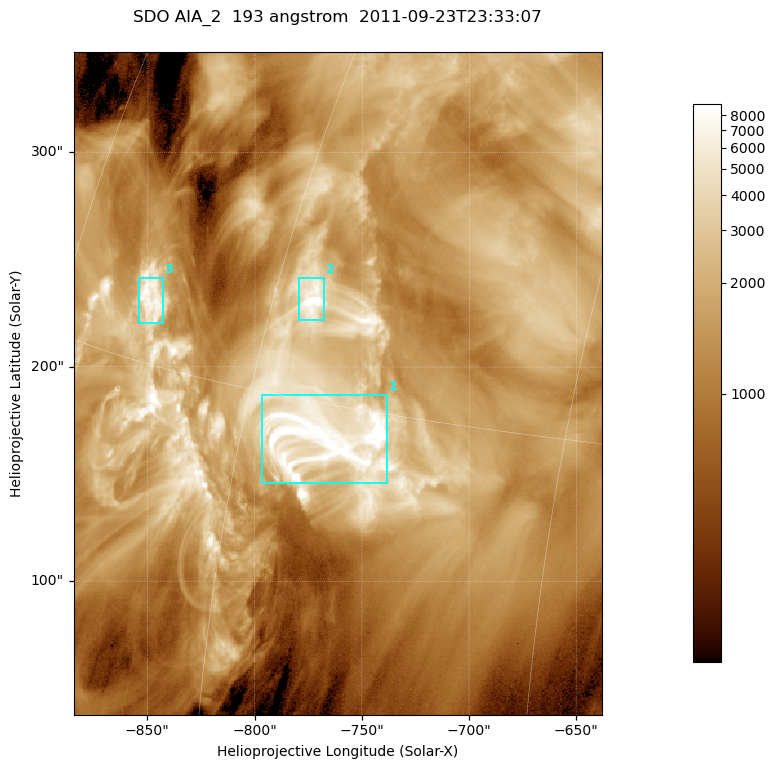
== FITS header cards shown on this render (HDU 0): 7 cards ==
TELESCOP= 'SDO     '           /
INSTRUME= 'AIA_2   '           /
WAVELNTH=                  193 /
WAVEUNIT= 'angstrom'           /
DATE-OBS= '2011-09-23T23:33:07.84' /
CTYPE1  = 'HPLN-TAN'           /
CTYPE2  = 'HPLT-TAN'           /

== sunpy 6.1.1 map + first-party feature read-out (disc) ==
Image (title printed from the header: SDO AIA_2  193 angstrom  2011-09-23T23:33:07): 410 x 514 px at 0.601 arcsec/px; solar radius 956 arcsec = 1592 px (partial field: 2.6% of the solar disc is inside the frame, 100% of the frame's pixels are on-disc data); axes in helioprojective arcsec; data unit not stated in the header (colour bar unlabelled)
Pointing: header CRPIX1/2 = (2043.81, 2047.21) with CRVAL1/2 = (0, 0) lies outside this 410 x 514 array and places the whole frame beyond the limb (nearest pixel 1.41 R_sun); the SolarSoft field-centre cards XCEN/YCEN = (-761.3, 192.3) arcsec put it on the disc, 1314 arcsec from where CRPIX/CRVAL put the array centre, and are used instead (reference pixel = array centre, CRVAL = XCEN/YCEN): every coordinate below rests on XCEN/YCEN
Orientation: roll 0.0565 deg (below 1 deg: not rotated)
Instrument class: DISC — disc imager (sunpy class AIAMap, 193 A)
Bright regions (active regions / flare kernels): reference = the on-disc median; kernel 3 px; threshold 5 sigma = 3918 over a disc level ~1364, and >= 1.15x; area >= 210 px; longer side >= 5 px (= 3 arcsec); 3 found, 3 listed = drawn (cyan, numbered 1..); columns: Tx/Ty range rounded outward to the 2 arcsec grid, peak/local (2 s.f.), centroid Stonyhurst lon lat
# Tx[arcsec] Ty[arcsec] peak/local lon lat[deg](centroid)
1 -798..-738 146..188 11 -56 +14
2 -780..-768 222..242 8.4 -58 +18
3 -854..-842 220..242 6.1 -68 +17